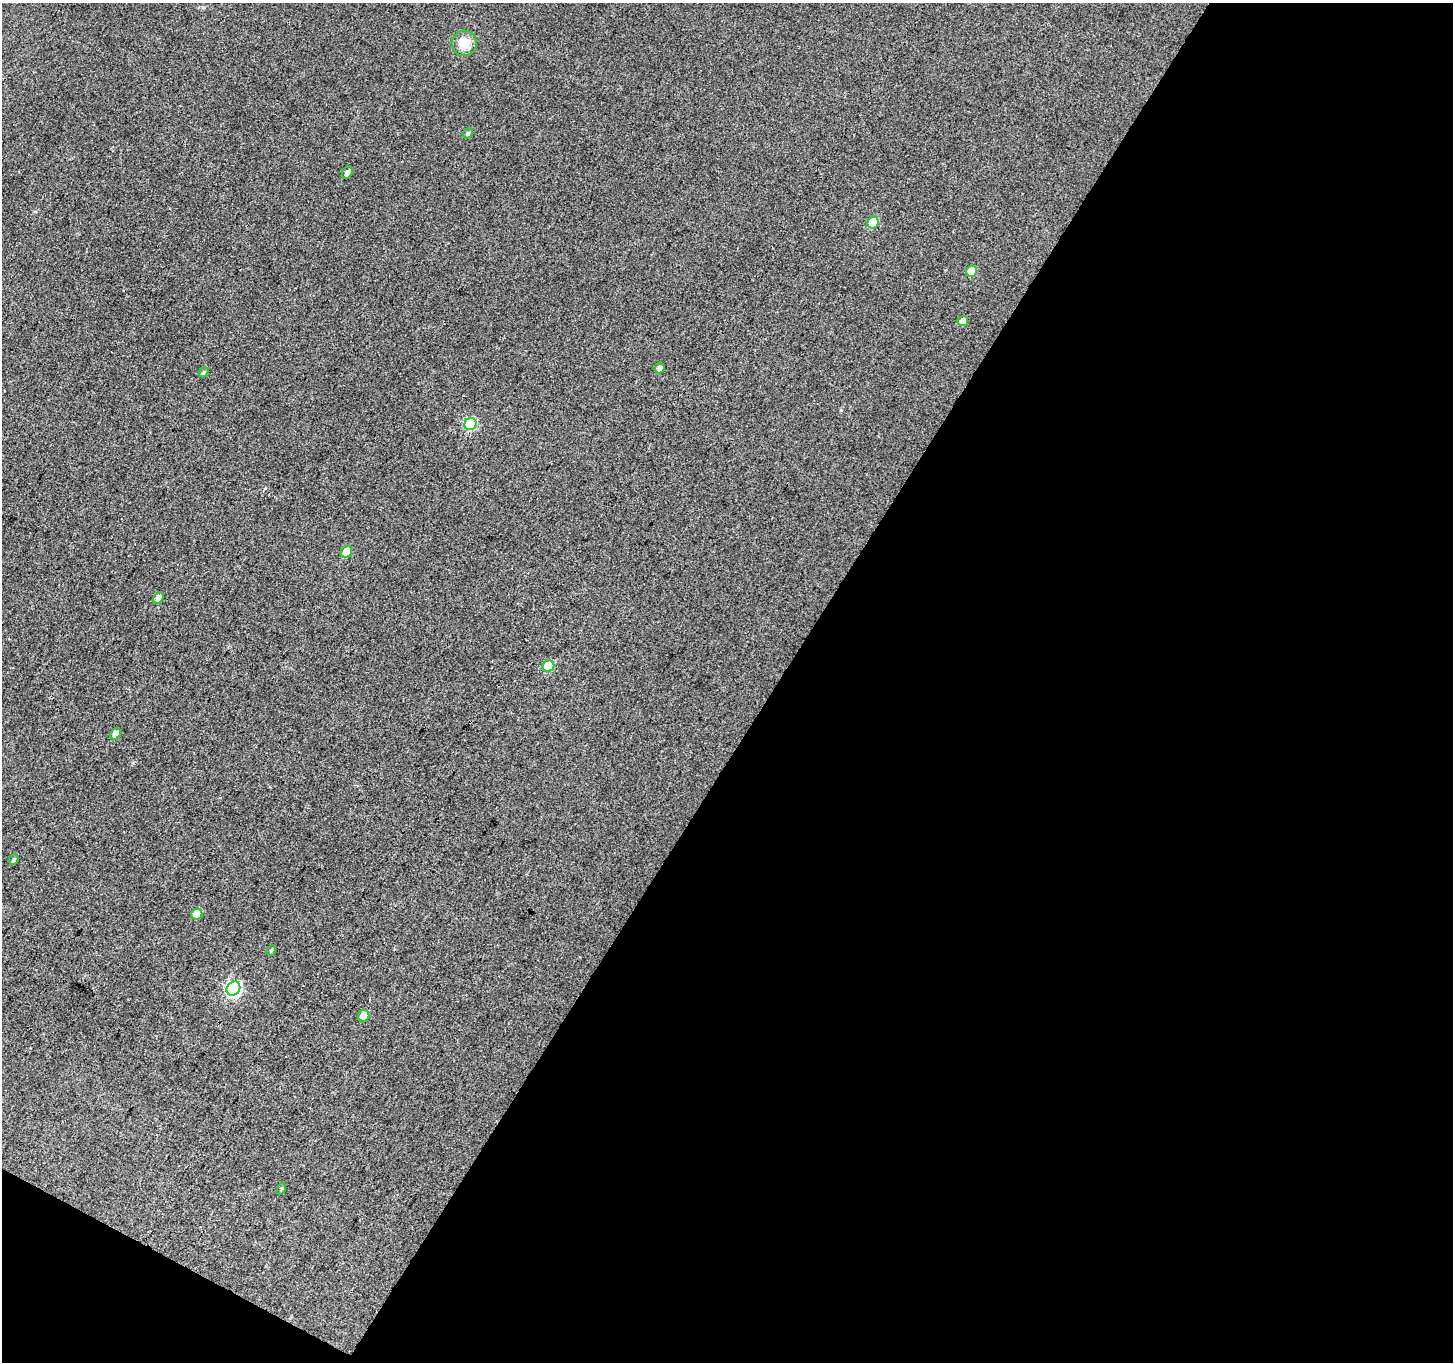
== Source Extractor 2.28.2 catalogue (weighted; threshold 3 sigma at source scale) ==
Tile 4 of 2 x 2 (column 2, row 2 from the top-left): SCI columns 1453-2903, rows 121-1480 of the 2904 x 2941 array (HDU 1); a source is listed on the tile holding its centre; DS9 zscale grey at full resolution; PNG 1455 x 1364 px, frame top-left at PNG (2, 3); each listed source drawn as its Kron ellipse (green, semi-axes under 4 px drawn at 4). Shown black and unused: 48% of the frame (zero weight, under 3 of 4 exposures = <1% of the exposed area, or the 3 px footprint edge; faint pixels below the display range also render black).
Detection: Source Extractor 2.28.2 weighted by HDU 2 'WHT'; one run over the whole footprint, this tile lists its part. Background 0.0867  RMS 0.012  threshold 0.0554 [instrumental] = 3 sigma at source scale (4.5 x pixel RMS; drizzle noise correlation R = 1.50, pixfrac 1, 0.0396/0.0396 arcsec/px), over >= 5 px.
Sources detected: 19; all 19 listed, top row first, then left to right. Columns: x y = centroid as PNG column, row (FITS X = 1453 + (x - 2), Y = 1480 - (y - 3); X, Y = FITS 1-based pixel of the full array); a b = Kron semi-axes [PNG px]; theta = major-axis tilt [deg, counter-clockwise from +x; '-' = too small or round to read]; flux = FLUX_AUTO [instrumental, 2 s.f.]
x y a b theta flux
464 43 13 12 - 20
468 133 5 4 - 2.1
347 172 6 5 - 4.3
873 223 6 5 - 41
971 271 6 5 - 24
963 321 5 5 - 10
660 368 5 4 - 5.5
203 372 5 4 - 2.1
470 424 6 6 - 78
346 552 6 5 - 17
158 598 6 4 58 6.3
548 666 6 5 - 34
116 734 6 5 - 9.1
14 860 5 4 - 2
197 914 6 5 - 22
271 950 5 4 - 1.7
233 988 7 6 - 200
364 1016 6 5 - 18
281 1189 6 3 70 1.5